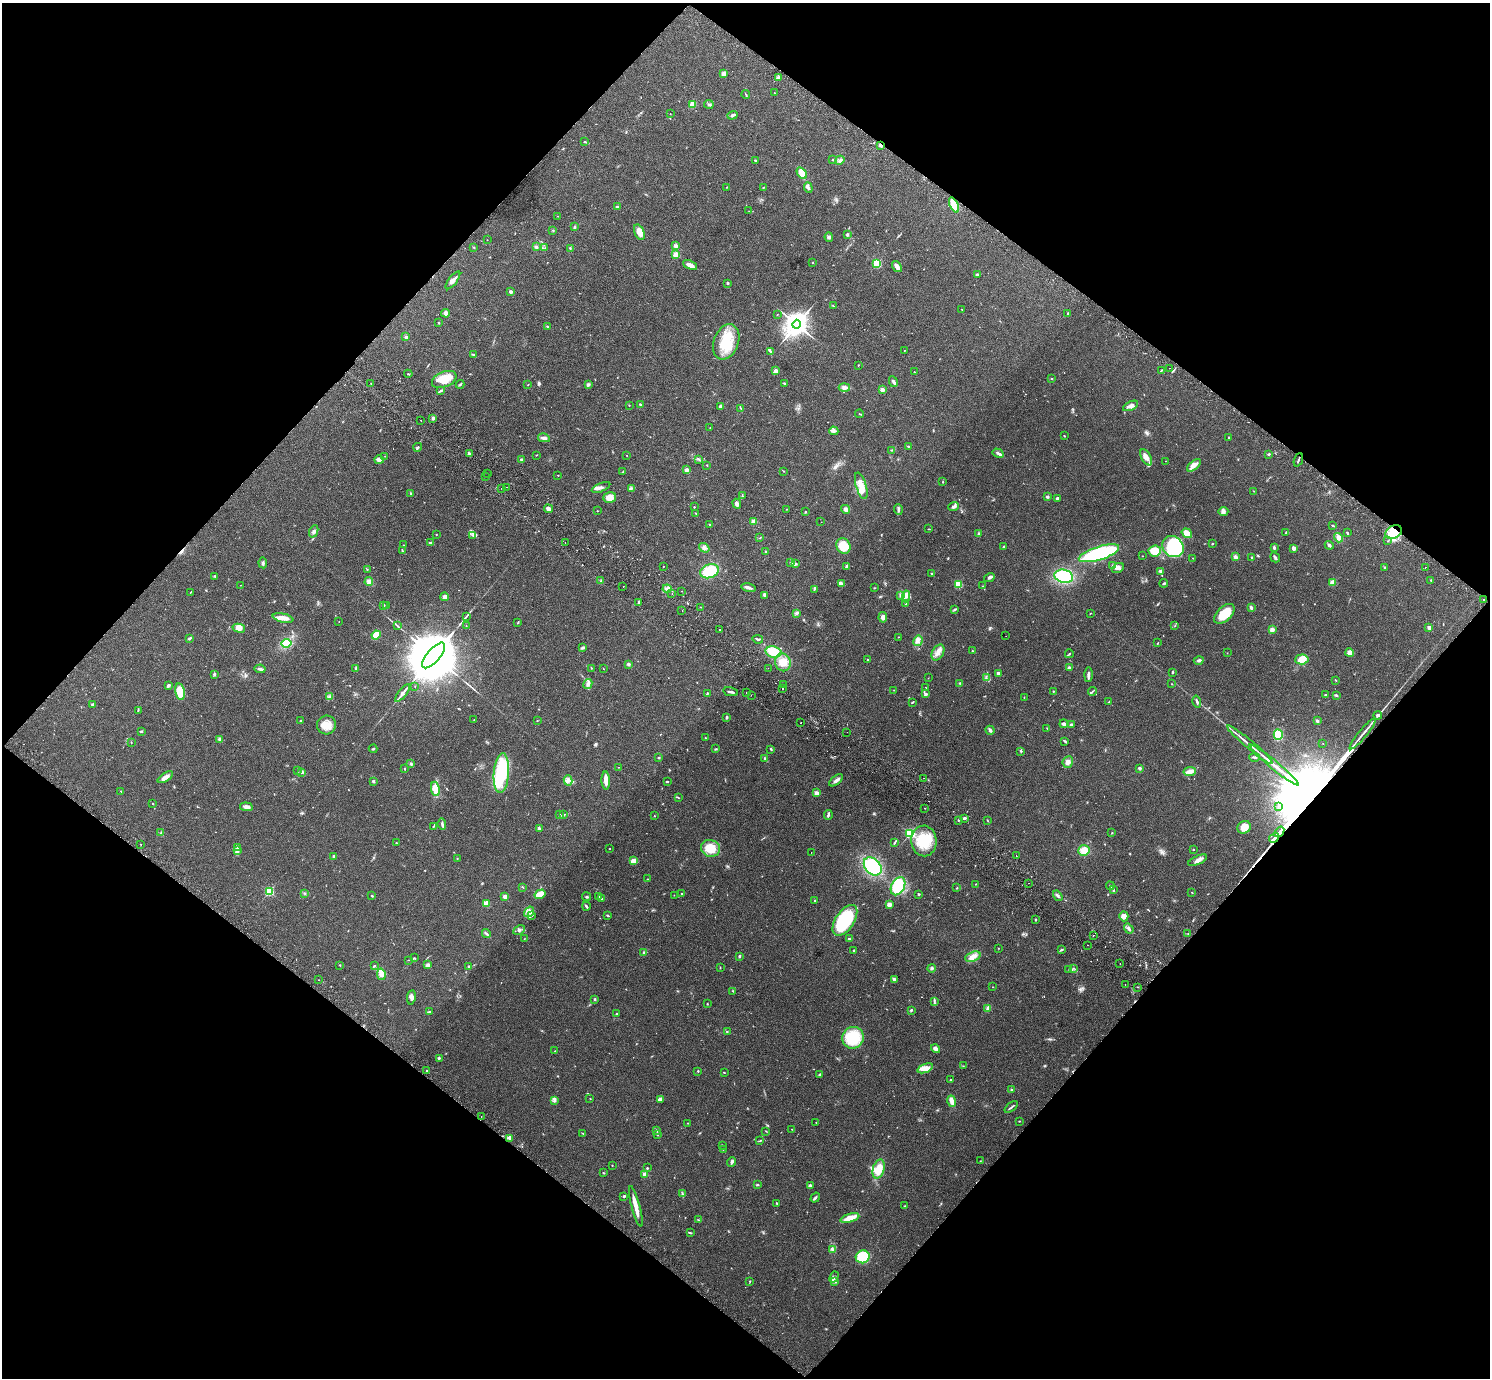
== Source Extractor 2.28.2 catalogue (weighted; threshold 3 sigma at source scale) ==
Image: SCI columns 40-5991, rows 205-5707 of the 6035 x 6052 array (HDU 1 of 3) = the unmasked area's bounding box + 8 px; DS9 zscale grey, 4 x 4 block average (1 PNG px = mean of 4 x 4 image px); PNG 1492 x 1380 px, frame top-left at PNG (2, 3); each listed source drawn as its Kron ellipse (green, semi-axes under 4 px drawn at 4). Shown black and unused: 50% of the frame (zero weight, under 2 of 3 exposures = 3% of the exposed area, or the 3 px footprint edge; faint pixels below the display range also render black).
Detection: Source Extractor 2.28.2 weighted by HDU 2 'WHT'. Background 0.0836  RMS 0.0076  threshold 0.034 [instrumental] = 3 sigma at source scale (4.5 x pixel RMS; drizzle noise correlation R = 1.50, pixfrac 1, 0.05/0.05 arcsec/px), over >= 5 px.
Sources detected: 677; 4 too faint to see at this stretch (4 x 4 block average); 4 inside a brighter object's white glare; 11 cosmic-ray / hot-pixel residue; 2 long thin detections or spike segments (spike, bleed or trail) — neither listed nor drawn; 7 coinciding with a brighter row at this scale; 24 inside a brighter listed object's ellipse — not listed separately; of the other 625, all 500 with FLUX_AUTO >= 1.47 (the completeness limit of this list) listed and drawn (125 fainter detections not listed), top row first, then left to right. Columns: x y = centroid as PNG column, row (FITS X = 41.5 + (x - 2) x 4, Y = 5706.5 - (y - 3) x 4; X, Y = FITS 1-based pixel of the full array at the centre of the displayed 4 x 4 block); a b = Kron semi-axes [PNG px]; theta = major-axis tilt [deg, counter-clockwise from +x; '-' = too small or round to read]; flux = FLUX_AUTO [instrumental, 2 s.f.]
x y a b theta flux
724 74 3 2 - 33
778 77 4 2 - 6
774 93 2 2 - 1.7
746 95 4 2 - 3.8
693 104 3 2 - 44
709 104 5 2 - 6.5
670 114 2 2 - 1.5
732 115 5 2 - 12
585 142 3 2 - 3.9
881 145 4 2 - 8.6
833 159 2 2 - 3.2
755 160 2 2 - 3.9
840 160 5 4 - 12
802 173 6 4 -56 59
727 187 2 2 - 2.4
763 188 2 2 - 1.6
808 188 5 3 - 11
954 205 8 3 -66 100
617 207 3 2 - 4.4
749 211 2 2 - 1.6
558 216 2 2 - 1.5
575 227 3 2 - 4.5
553 230 2 2 - 4
639 232 8 5 -66 59
847 234 3 2 - 7.2
829 237 5 3 - 8
487 240 2 2 - 2.2
675 246 2 2 - 49
474 247 3 2 - 3.1
536 247 3 3 - 10
545 248 2 2 - 1.6
570 248 3 2 - 3.1
676 255 2 2 - 190
813 263 2 2 - 1.9
877 264 2 2 - 330
690 265 7 4 -25 22
897 266 6 2 -54 31
977 274 3 2 - 7.5
453 280 11 4 53 19
728 283 2 2 - 17
511 292 2 2 - 45
833 306 3 2 - 2.7
962 309 2 2 - 1.6
446 313 4 3 - 17
1068 313 2 2 - 3.6
777 315 2 2 - 1.9
438 323 2 2 - 2.3
797 324 4 4 - 5700
548 327 2 2 - 1.9
406 337 3 3 - 9.5
726 342 18 12 69 140
904 350 2 2 - 1.8
770 351 2 2 - 1.6
473 354 3 2 - 3.6
858 365 2 2 - 1.7
1169 368 2 2 - 2.8
1161 370 3 2 - 3.1
776 371 4 3 - 15
914 372 2 2 - 3.4
408 374 4 2 - 2.4
1052 378 2 2 - 2.2
444 379 13 7 23 78
893 382 5 2 - 13
371 383 2 2 - 2.8
785 383 4 2 - 4.3
460 384 4 2 - 5.2
528 385 2 2 - 1.9
589 385 2 2 - 4
844 388 6 4 3 15
882 390 2 2 - 72
440 391 3 2 - 7.1
640 404 2 2 - 4.4
629 405 2 2 - 2
721 406 3 2 - 16
1131 406 8 3 27 19
741 408 2 2 - 1.7
860 414 4 2 - 2.8
433 418 3 2 - 8.6
421 420 2 2 - 4.7
710 428 2 2 - 1.9
834 431 5 3 - 11
1064 436 2 2 - 4.3
1229 437 2 2 - 3.3
544 438 6 3 -11 15
908 446 2 2 - 3.9
418 447 4 2 - 5.1
892 450 2 2 - 1.9
998 453 6 3 -31 11
469 454 3 2 - 5.1
1269 454 3 2 - 4.6
536 455 2 2 - 1.9
627 455 2 2 - 1.7
385 456 2 2 - 1.5
1146 457 9 4 -60 29
521 459 2 2 - 31
699 459 3 2 - 4.4
379 460 5 4 - 21
1298 460 7 2 70 5
1166 461 2 2 - 1.6
707 465 3 2 - 2
1194 465 8 3 39 40
686 470 2 2 - 22
623 471 2 2 - 2.3
783 471 2 2 - 2.2
487 473 2 2 - 7.9
558 475 2 2 - 1.8
486 477 2 2 - 2.3
943 482 2 2 - 6.8
861 486 14 5 -73 51
507 487 2 2 - 4.8
601 487 10 4 23 14
502 488 2 2 - 3.6
631 489 3 2 - 4.5
1254 491 2 2 - 1.8
410 493 3 2 - 3.2
742 496 2 2 - 2.5
610 497 6 5 - 43
1047 497 2 2 - 31
1057 498 3 2 - 6.1
737 504 5 3 - 17
954 506 5 3 - 14
694 507 2 2 - 3.1
549 509 5 3 - 19
787 509 2 2 - 2.4
846 509 4 3 - 20
898 509 5 2 - 12
597 511 2 2 - 1.6
805 511 2 2 - 2.1
1223 511 5 4 - 11
696 513 3 2 - 2.3
753 521 2 2 - 91
821 522 2 2 - 1.5
710 524 2 2 - 4
1333 525 3 2 - 3.2
928 529 3 2 - 2.4
314 531 6 3 67 10
1394 532 9 6 27 110
978 533 3 2 - 5.6
1187 533 6 4 -35 40
1286 533 3 2 - 3.1
1347 533 3 2 - 3.8
436 535 2 2 - 1.6
472 535 2 2 - 1.7
760 538 4 2 - 1.8
1339 538 5 3 - 21
1388 541 2 2 - 1.6
565 542 2 2 - 1.9
430 543 4 2 - 4.6
1212 544 2 2 - 4.1
404 545 2 2 - 1.7
1329 545 4 2 - 9.9
843 546 8 6 -59 87
1003 547 3 2 - 5.1
1173 547 11 9 -46 200
704 548 5 4 - 13
1274 548 3 2 - 7.4
1293 548 4 3 - 13
402 551 3 2 - 4.6
766 551 2 2 - 4.7
1155 551 6 5 - 83
1099 553 21 6 17 390
1142 556 2 2 - 3.3
1235 557 3 3 - 12
1275 557 5 2 - 7.2
1193 558 2 2 - 1.9
1252 558 2 2 - 6.3
263 563 5 3 - 8.2
791 563 2 2 - 3.2
795 564 3 3 - 5.8
663 566 2 2 - 1.9
1112 566 3 3 - 5.4
847 567 3 3 - 13
1425 567 2 2 - 1.9
1118 568 6 4 29 15
1384 568 2 2 - 1.6
367 569 2 2 - 2.3
709 571 9 6 20 140
1160 571 3 2 - 8.6
932 574 3 2 - 3
215 576 3 2 - 5.2
1064 576 9 6 -12 220
989 578 5 3 - 8.6
1431 580 2 2 - 4.7
369 581 4 4 - 17
601 581 2 2 - 2.5
1332 582 2 2 - 100
1164 583 4 2 - 4.8
841 584 4 3 - 9.6
958 584 2 2 - 230
240 585 2 2 - 1.7
623 586 2 2 - 5.1
982 586 2 2 - 1.9
749 588 7 2 -12 15
874 588 2 2 - 2.1
667 589 4 2 - 8.9
814 589 3 2 - 3.8
682 591 2 2 - 1.9
190 592 2 2 - 1.7
672 593 2 2 - 1.8
765 595 3 2 - 13
900 596 3 2 - 5.4
906 596 6 3 84 14
445 597 4 4 - 11
1483 600 2 2 - 2.6
639 602 4 2 - 6.8
906 604 2 2 - 2.9
383 605 2 2 - 13
386 606 2 2 - 2.1
701 607 2 2 - 1.5
1251 608 3 2 - 14
955 609 3 2 - 7.3
682 610 2 2 - 1.5
1091 613 2 2 - 1.6
796 614 3 2 - 6.2
1224 614 12 7 43 100
466 616 2 2 - 3.5
883 617 5 4 - 17
283 618 10 4 -13 34
339 622 2 2 - 1.8
517 623 4 2 - 2.6
397 626 4 2 - 3.6
466 626 2 2 - 3.6
1175 626 2 2 - 2.7
239 628 6 4 -14 37
1429 628 2 2 - 52
720 630 2 2 - 5.9
1272 630 4 4 - 14
376 635 5 3 - 66
1006 636 2 2 - 2
898 637 2 2 - 1.8
190 638 4 2 - 6.1
758 639 5 2 - 7.7
918 641 5 3 - 15
286 643 5 3 - 110
1158 643 3 2 - 2.2
583 647 3 2 - 10
972 651 2 2 - 2.9
773 652 8 5 -11 86
938 652 8 5 60 28
1227 653 2 2 - 1.5
1350 653 4 4 - 20
1069 654 4 2 - 3.7
433 655 16 6 49 64000
1302 659 7 5 3 46
868 660 2 2 - 5.8
1199 660 5 3 - 8.5
783 662 9 8 - 48
629 664 2 2 - 22
591 668 2 2 - 1.7
768 668 2 2 - 3.5
1069 668 2 2 - 14
260 669 5 2 - 11
356 669 3 2 - 3.4
603 669 2 2 - 1.5
1173 672 2 2 - 5.2
998 673 2 2 - 33
214 674 3 2 - 8.4
1088 675 7 2 89 14
928 678 2 2 - 1.5
986 678 2 2 - 2.7
1336 680 3 2 - 2.2
960 683 2 2 - 4.2
588 684 5 3 - 14
783 684 2 2 - 5.9
1172 684 2 2 - 1.8
168 685 3 2 - 9.1
415 686 2 2 - 1.6
783 688 2 2 - 2.5
925 688 2 2 - 1.5
894 690 2 2 - 1.8
1053 691 2 2 - 5.7
1093 691 4 2 - 5.4
180 692 8 4 -79 81
731 692 7 2 -11 9.9
402 693 11 3 51 20
707 693 3 2 - 3.8
746 693 2 2 - 3.5
925 694 4 2 - 3.7
751 695 2 2 - 1.6
1326 695 3 2 - 6.8
1336 695 3 2 - 7.9
330 697 4 3 - 8
1024 697 2 2 - 1.6
912 702 2 2 - 5.4
1109 702 3 2 - 3.2
1197 702 6 2 -75 9.4
92 704 2 2 - 7.6
138 710 2 2 - 2.3
1378 715 4 3 - 9.6
727 717 3 2 - 5.7
301 720 3 2 - 3.3
474 720 2 2 - 1.5
537 721 2 2 - 1.8
1317 721 4 2 - 4.9
801 723 2 2 - 2.2
1064 724 4 3 - 11
326 725 9 9 - 55
1071 725 2 2 - 17
1047 728 2 2 - 2.2
990 730 4 3 - 12
141 731 3 2 - 5.3
847 732 2 2 - 1.5
1362 734 19 2 50 27
1278 735 5 4 - 120
705 738 2 2 - 1.5
219 739 4 3 - 7.1
1065 741 4 2 - 5.8
131 742 2 2 - 2
1323 743 2 2 - 1.6
1250 745 29 2 -40 33
373 749 4 2 - 4.4
716 749 3 2 - 3.6
771 749 4 2 - 3.8
1021 751 2 2 - 5.5
1255 757 5 2 - 5.9
659 758 3 2 - 4.2
765 758 3 3 - 6.4
1068 762 6 5 - 18
411 764 2 2 - 15
1274 765 31 2 -40 81
618 767 2 2 - 1.6
405 768 2 2 - 2.2
1140 768 2 2 - 34
298 770 3 2 - 3.4
302 772 4 2 - 13
1190 772 6 4 8 18
501 773 20 7 85 350
165 777 8 4 32 21
924 778 2 2 - 8.6
568 780 5 4 - 17
606 780 9 3 -88 31
836 780 8 2 39 19
373 781 2 2 - 26
667 782 3 2 - 4.9
435 789 7 4 -81 79
121 791 2 2 - 1.9
816 793 2 2 - 76
678 797 3 2 - 2.8
153 804 2 2 - 7.2
1278 806 3 2 - 8
246 807 6 4 -8 16
925 808 2 2 - 2.7
559 815 2 2 - 1.5
564 815 3 2 - 3.7
828 815 5 2 - 8.3
654 816 2 2 - 2.1
964 818 3 2 - 9.4
958 820 2 2 - 3.4
987 820 3 2 - 1.9
442 824 6 2 -84 8
433 826 3 2 - 3.7
1244 827 7 6 - 47
539 828 3 2 - 5.8
1279 832 6 2 50 4500
161 833 3 2 - 3.2
910 833 2 2 - 630
1112 833 2 2 - 2.3
1274 838 5 2 - 4100
924 841 15 12 -87 130
895 842 4 2 - 4.1
396 843 2 2 - 2
141 844 2 2 - 4.1
238 848 2 2 - 1.9
710 848 9 8 - 90
609 849 2 2 - 2.7
1194 849 2 2 - 5.4
1084 850 6 5 - 50
237 851 2 2 - 3.1
811 853 2 2 - 2.7
334 856 2 2 - 25
1016 856 2 2 - 3.8
457 859 2 2 - 1.7
1198 860 10 3 23 19
634 861 4 2 - 52
873 866 10 7 -46 270
647 879 2 2 - 2
1029 883 2 2 - 18
975 884 2 2 - 1.7
898 886 9 6 61 200
1110 886 4 2 - 4.8
523 888 2 2 - 1.8
957 888 2 2 - 3.1
1113 890 3 2 - 4.1
269 891 2 2 - 430
305 893 3 2 - 2.6
681 893 2 2 - 5.4
1192 893 2 2 - 2.2
540 894 6 3 32 47
918 894 3 2 - 4
674 895 2 2 - 1.7
372 896 3 2 - 3.3
599 896 2 2 - 2.5
1058 896 5 2 - 9.7
505 897 2 2 - 66
587 897 4 2 - 4.9
601 899 2 2 - 2.6
815 900 2 2 - 3.3
486 903 2 2 - 140
889 905 4 3 - 16
586 906 4 2 - 7.1
529 912 5 3 - 13
531 916 3 2 - 6.5
608 916 3 2 - 3.2
1124 916 5 4 - 23
845 920 17 9 56 280
1035 920 3 2 - 4.1
1129 929 5 3 - 12
519 930 6 3 30 10
486 933 4 2 - 6.6
1188 933 2 2 - 2.6
1093 935 2 2 - 2.9
524 939 2 2 - 2
849 939 4 2 - 5
1087 945 2 2 - 3.1
998 948 2 2 - 1.8
1061 950 3 2 - 4
854 951 3 2 - 6.8
644 952 3 2 - 4.1
739 956 3 2 - 6.3
973 957 8 4 21 27
414 958 2 2 - 2.7
408 960 2 2 - 1.7
1120 963 2 2 - 2.1
340 965 2 2 - 2.5
428 965 4 4 - 11
374 966 2 2 - 4.1
469 967 3 2 - 4.4
720 968 2 2 - 2.2
932 968 4 3 - 8.5
1073 968 2 2 - 1.6
1069 970 2 2 - 2
381 974 6 3 -81 32
894 979 4 2 - 12
318 980 2 2 - 1.8
1125 984 2 2 - 4.3
993 987 2 2 - 1.7
1138 987 2 2 - 1.5
733 991 2 2 - 3.1
411 997 7 3 82 15
595 999 2 2 - 15
934 1001 4 2 - 5.6
707 1004 2 2 - 2.3
988 1008 4 3 - 17
911 1010 2 2 - 7.3
430 1012 3 2 - 5.2
617 1014 2 2 - 5.4
727 1032 2 2 - 3.2
853 1038 11 10 - 170
936 1049 5 3 - 18
555 1051 2 2 - 1.7
439 1058 3 2 - 5
963 1066 2 2 - 1.7
925 1068 8 4 21 25
427 1070 2 2 - 3.2
698 1071 2 2 - 8.9
724 1073 2 2 - 3
820 1074 3 2 - 4.1
951 1080 2 2 - 3.1
1012 1090 2 2 - 3.6
590 1099 2 2 - 1.8
660 1099 3 2 - 18
555 1101 3 2 - 4.9
952 1101 6 3 -75 31
1011 1107 8 2 38 7.6
481 1116 2 2 - 6.2
1019 1121 2 2 - 2.3
816 1122 2 2 - 2.5
688 1123 2 2 - 1.8
792 1129 2 2 - 2.3
656 1130 3 2 - 2.9
766 1131 2 2 - 2.2
583 1133 3 2 - 1.8
657 1134 4 2 - 4.2
509 1138 3 2 - 4
759 1141 3 2 - 3.2
722 1145 2 2 - 1.5
723 1149 2 2 - 2.3
980 1161 2 2 - 1.5
732 1162 5 3 - 11
612 1165 2 2 - 2.3
647 1168 2 2 - 11
879 1169 9 5 73 66
603 1173 3 2 - 3.4
645 1174 2 2 - 92
757 1185 3 2 - 5.8
810 1185 3 2 - 4.8
682 1194 4 2 - 5.5
624 1196 3 2 - 5.8
815 1198 5 2 - 7.5
777 1203 4 2 - 3.2
636 1206 21 3 -75 63
905 1206 2 2 - 2.8
850 1218 10 4 16 64
698 1220 3 2 - 3.6
690 1233 3 2 - 5.1
833 1250 2 2 - 3.3
863 1257 7 6 - 210
834 1277 6 3 62 13
750 1281 2 2 - 3.2
834 1282 3 2 - 5.8
Overlapping masked pixels (flux is a lower limit): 6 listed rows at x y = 881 145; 954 205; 1394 532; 1362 734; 1279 832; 1274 838
Diffuse or blended objects may show on this block-average render without a row.